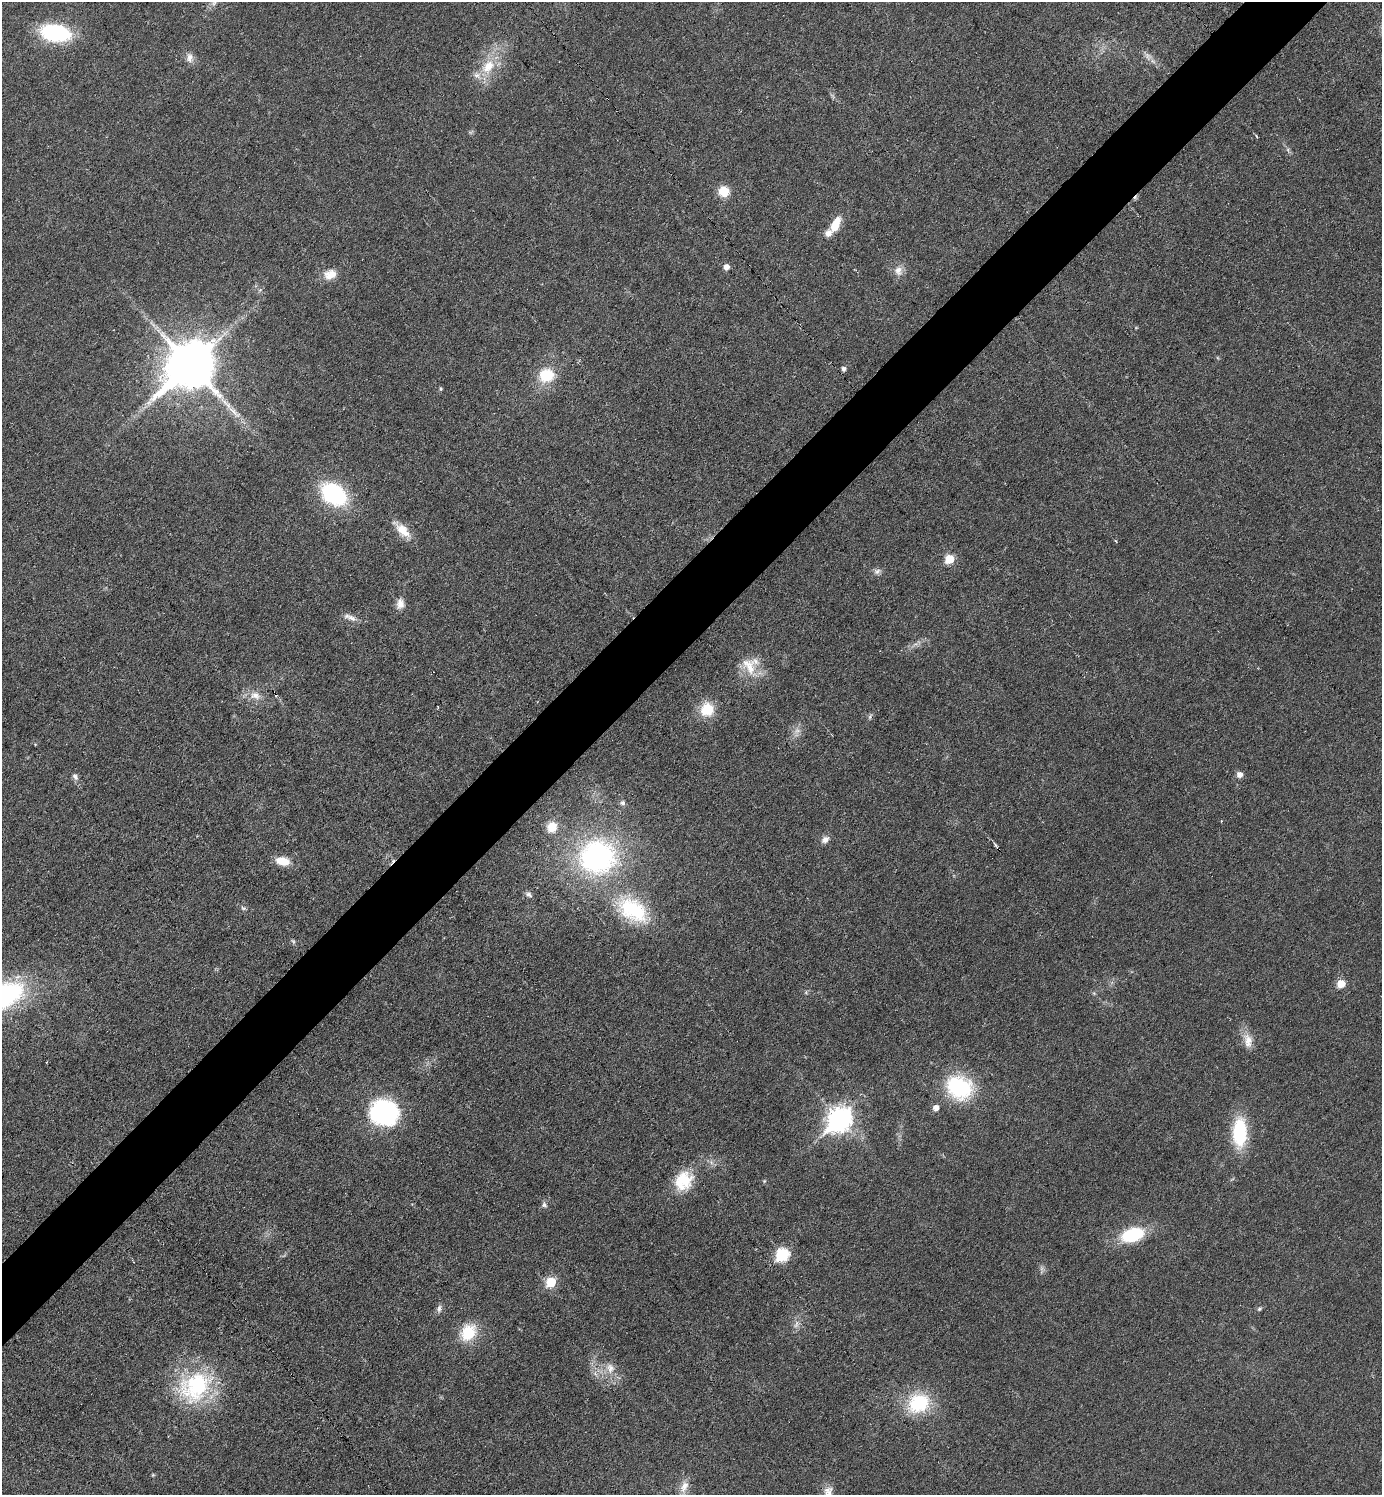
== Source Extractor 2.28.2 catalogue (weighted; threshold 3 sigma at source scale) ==
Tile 10 of 4 x 4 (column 2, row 3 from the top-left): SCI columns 1680-3059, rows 1495-2987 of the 5975 x 5976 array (HDU 1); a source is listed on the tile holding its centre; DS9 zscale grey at full resolution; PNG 1384 x 1497 px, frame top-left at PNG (2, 2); no overlay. Shown black and unused: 5% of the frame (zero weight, under 3 of 6 exposures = <1% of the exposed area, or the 3 px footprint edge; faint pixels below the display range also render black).
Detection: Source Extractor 2.28.2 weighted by HDU 2 'WHT'; one run over the whole footprint, this tile lists its part. Background 0.0329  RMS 0.0039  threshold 0.016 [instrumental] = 3 sigma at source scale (4.09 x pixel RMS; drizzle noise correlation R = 1.36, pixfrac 0.8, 0.05/0.05 arcsec/px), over >= 5 px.
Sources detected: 75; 4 too faint to see at this stretch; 2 cosmic-ray / hot-pixel residue — not listed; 3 inside a brighter listed object's ellipse — not listed separately; the other 66 listed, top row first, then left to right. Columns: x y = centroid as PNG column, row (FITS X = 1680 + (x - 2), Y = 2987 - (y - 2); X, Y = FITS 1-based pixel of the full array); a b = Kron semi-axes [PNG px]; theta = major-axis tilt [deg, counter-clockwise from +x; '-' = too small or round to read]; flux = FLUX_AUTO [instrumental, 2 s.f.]
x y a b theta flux
214 3 12 6 40 1.7
55 33 25 14 -9 44
1148 56 14 9 -49 2.4
190 58 13 10 -83 2.6
488 66 25 16 56 12
470 132 8 5 24 0.67
1256 136 6 3 -55 0.43
1288 150 7 4 -72 0.76
724 191 13 12 - 6
835 224 18 8 65 7.6
726 267 5 5 - 2.4
898 271 13 11 -75 3.3
330 274 16 12 18 4.8
190 365 17 15 44 2000
844 369 5 4 - 1.3
546 375 13 12 - 15
441 389 5 4 - 0.52
334 494 22 15 -34 46
403 530 23 12 -46 6.4
1116 541 5 3 - 0.34
949 559 6 6 - 13
877 571 10 7 10 1.5
400 604 14 10 79 3
352 618 15 8 -20 2.6
749 666 32 17 -60 9.5
255 695 17 12 -14 4.6
438 707 3 2 - 0.33
707 709 15 14 - 11
870 717 7 4 88 0.69
797 731 12 9 49 2.6
1240 775 6 6 - 2.5
75 777 11 7 -59 1.5
623 803 7 6 - 1
552 827 10 9 - 7.4
825 840 11 8 38 2.1
597 857 34 31 16 88
282 861 15 9 -10 6.8
529 894 10 6 -40 1.2
243 908 7 5 -42 0.76
632 910 46 26 -34 32
1341 984 6 5 - 8.2
806 992 6 4 73 0.51
1094 993 6 4 45 0.51
1248 1041 20 12 -79 4.8
959 1087 27 23 -26 35
936 1108 5 5 - 2.7
384 1112 28 25 -10 53
840 1120 11 9 47 270
1240 1132 26 13 89 28
683 1181 25 21 55 13
764 1181 5 4 - 0.45
544 1205 8 7 - 1.1
1132 1235 21 13 17 24
782 1255 7 7 - 39
551 1282 6 6 - 17
439 1309 11 7 86 1.5
1259 1309 7 6 - 0.71
796 1324 14 7 69 2.1
469 1333 16 14 56 16
610 1368 15 13 -65 4.9
595 1374 9 5 -57 1.5
195 1386 48 37 35 41
919 1403 22 18 30 26
153 1475 5 5 - 0.43
684 1487 24 10 77 4.5
828 1492 18 12 73 3.8
Isophote crosses this tile's border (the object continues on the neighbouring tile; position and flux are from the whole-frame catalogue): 3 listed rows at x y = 214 3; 684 1487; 828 1492